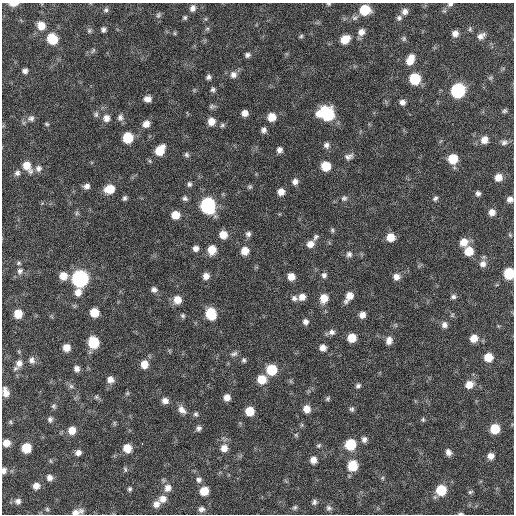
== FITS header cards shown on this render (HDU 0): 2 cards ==
NAXIS1  =                  512 / Axis length
NAXIS2  =                  512 / Axis length

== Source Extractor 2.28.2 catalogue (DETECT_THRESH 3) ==
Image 512 x 512 px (HDU 0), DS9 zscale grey, 1 PNG px = 1 image px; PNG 516 x 516 px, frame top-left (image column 1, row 512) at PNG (2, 3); no overlay
Background 89.7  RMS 10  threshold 31.2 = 3 sigma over >= 5 px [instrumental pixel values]
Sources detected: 193; all 193 listed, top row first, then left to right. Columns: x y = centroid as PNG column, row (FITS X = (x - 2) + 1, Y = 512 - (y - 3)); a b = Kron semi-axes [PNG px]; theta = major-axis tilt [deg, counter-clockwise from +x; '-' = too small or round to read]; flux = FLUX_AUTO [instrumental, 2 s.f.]
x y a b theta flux
13 4 9 4 1 4800
328 4 5 4 - 770
450 4 7 5 20 1700
193 8 9 7 64 3200
106 10 7 6 - 1600
365 10 8 8 - 23000
405 12 8 8 - 3300
158 15 8 6 67 1600
185 18 6 5 - 1200
355 18 8 6 2 2100
399 18 8 7 - 2100
41 26 9 8 - 8400
207 28 6 4 1 1100
470 29 7 5 -81 1200
103 30 5 5 - 1900
89 31 8 6 90 1400
361 32 8 7 - 4400
175 33 6 4 -90 810
455 33 7 7 - 3900
301 36 5 5 - 1100
481 36 11 7 31 3600
404 38 7 6 - 1400
52 39 9 8 - 22000
345 39 9 7 37 11000
93 50 9 4 57 1300
247 55 6 5 - 2000
410 60 13 8 66 8800
25 71 6 5 - 2400
233 75 9 9 - 3800
208 77 6 6 - 2000
490 78 6 5 - 1200
415 79 8 7 - 31000
213 90 6 5 - 1600
458 91 8 8 - 92000
148 99 7 6 - 4100
402 102 7 6 - 2800
212 106 9 6 9 1500
505 111 6 5 - 1300
245 113 6 5 - 4200
96 114 8 6 -88 1700
327 114 11 9 -20 61000
120 117 9 8 - 2800
272 117 7 7 - 9200
31 118 10 8 18 2900
106 118 9 8 - 4500
211 121 8 7 - 6400
47 124 6 4 -27 950
146 124 8 7 - 4500
222 125 6 5 - 1400
264 130 6 6 - 2400
128 138 7 7 - 24000
484 140 8 8 - 5800
504 142 8 7 - 2300
326 145 8 7 - 2500
160 150 9 7 54 15000
279 150 7 6 - 2800
186 155 7 5 -47 1600
349 156 12 7 17 3000
453 159 8 8 - 17000
150 161 6 4 -71 910
27 166 12 8 -57 9400
326 166 7 7 - 16000
38 168 9 8 - 3100
17 173 8 7 - 2500
498 177 8 7 - 6400
295 182 7 7 - 3100
189 184 7 6 - 1700
86 186 8 6 19 2900
250 187 6 6 - 1200
110 189 9 8 - 12000
281 192 6 6 - 5300
478 193 5 5 - 2000
125 198 6 5 - 1600
185 198 7 6 - 1900
344 198 8 7 - 2000
435 198 7 5 54 1600
510 199 7 6 - 3000
208 205 9 8 - 120000
492 212 7 7 - 4500
77 213 6 5 - 1300
175 215 7 7 - 9600
332 230 7 5 -77 1200
248 234 7 7 - 2200
223 235 8 7 - 8000
510 235 6 4 -47 860
315 237 9 5 56 1700
390 237 7 7 - 9200
464 242 9 8 - 7800
310 244 9 8 - 4800
196 248 6 6 - 3200
212 250 8 7 - 11000
245 251 8 8 - 7600
469 251 8 8 - 12000
349 254 7 7 - 2400
19 263 6 5 - 1100
483 264 9 8 - 3800
20 271 9 8 - 2900
509 273 8 7 - 30000
324 275 7 6 - 2100
63 276 8 8 - 8700
206 276 7 7 - 4400
291 277 7 6 - 6700
396 277 8 8 - 4400
80 278 9 8 - 190000
154 290 7 6 - 2500
78 292 9 8 - 5600
349 296 10 6 59 7000
302 297 8 7 - 4900
453 297 7 6 - 1800
294 298 9 7 -17 2200
324 298 9 8 - 9700
177 300 8 8 - 8500
94 312 7 7 - 13000
18 314 7 7 - 11000
211 314 9 7 -71 26000
362 315 6 6 - 4100
183 316 6 5 - 1300
305 322 7 6 - 2600
444 325 8 7 - 3100
332 332 8 7 - 2700
352 338 7 6 - 12000
474 338 8 7 - 7800
389 340 9 7 81 4300
93 342 8 7 - 28000
66 348 6 6 - 6700
323 348 7 7 - 4300
234 354 10 6 20 2100
488 357 7 7 - 11000
32 360 9 8 - 3200
244 360 6 5 - 1400
19 363 11 9 69 4800
144 364 8 7 - 7900
77 369 7 6 - 3000
271 370 8 8 - 24000
110 379 8 7 - 4300
261 379 8 8 - 13000
469 385 10 8 26 7300
71 386 6 6 - 1600
358 386 6 5 - 1700
6 392 11 7 -76 4800
127 393 6 5 - 1000
96 397 7 5 -45 1300
227 397 6 6 - 4800
328 398 7 5 61 1200
165 401 7 6 - 3700
54 406 7 6 - 1500
306 409 8 7 - 6000
352 409 6 6 - 1500
182 410 11 7 -49 4300
250 411 7 7 - 13000
196 414 6 5 - 1500
50 419 7 6 - 1900
423 419 6 5 - 1100
10 422 6 5 - 1000
114 423 6 4 -90 1000
199 428 7 6 - 2100
495 429 8 7 - 16000
72 430 8 7 - 7700
296 435 7 4 -46 990
364 439 7 7 - 2600
6 443 6 6 - 6100
142 444 3 2 - 2600
350 444 8 8 - 26000
319 445 7 5 37 1200
26 448 7 7 - 17000
127 448 8 7 - 9300
224 448 8 8 - 5800
78 452 7 6 - 3200
448 452 8 6 -68 3100
491 456 7 7 - 4200
313 460 7 6 - 4800
353 466 8 7 - 22000
125 469 8 5 -72 1200
4 471 8 6 73 2500
49 477 7 7 - 3400
382 478 5 5 - 990
199 480 7 7 - 2400
36 486 7 7 - 4500
168 488 10 9 - 5100
130 489 6 5 - 1300
441 490 8 8 - 23000
204 491 7 7 - 11000
470 492 6 5 - 1100
163 499 10 9 - 5500
18 501 8 8 - 3000
314 502 7 6 - 1700
156 504 9 7 69 4000
295 507 7 6 - 1300
329 508 7 6 - 1800
47 509 6 5 - 1200
201 509 8 6 12 2500
77 512 14 6 14 4800
460 513 7 3 0 950
At the frame edge (FLAGS 8, measured only in part): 8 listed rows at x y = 13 4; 328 4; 450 4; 510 199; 509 273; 4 471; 77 512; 460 513